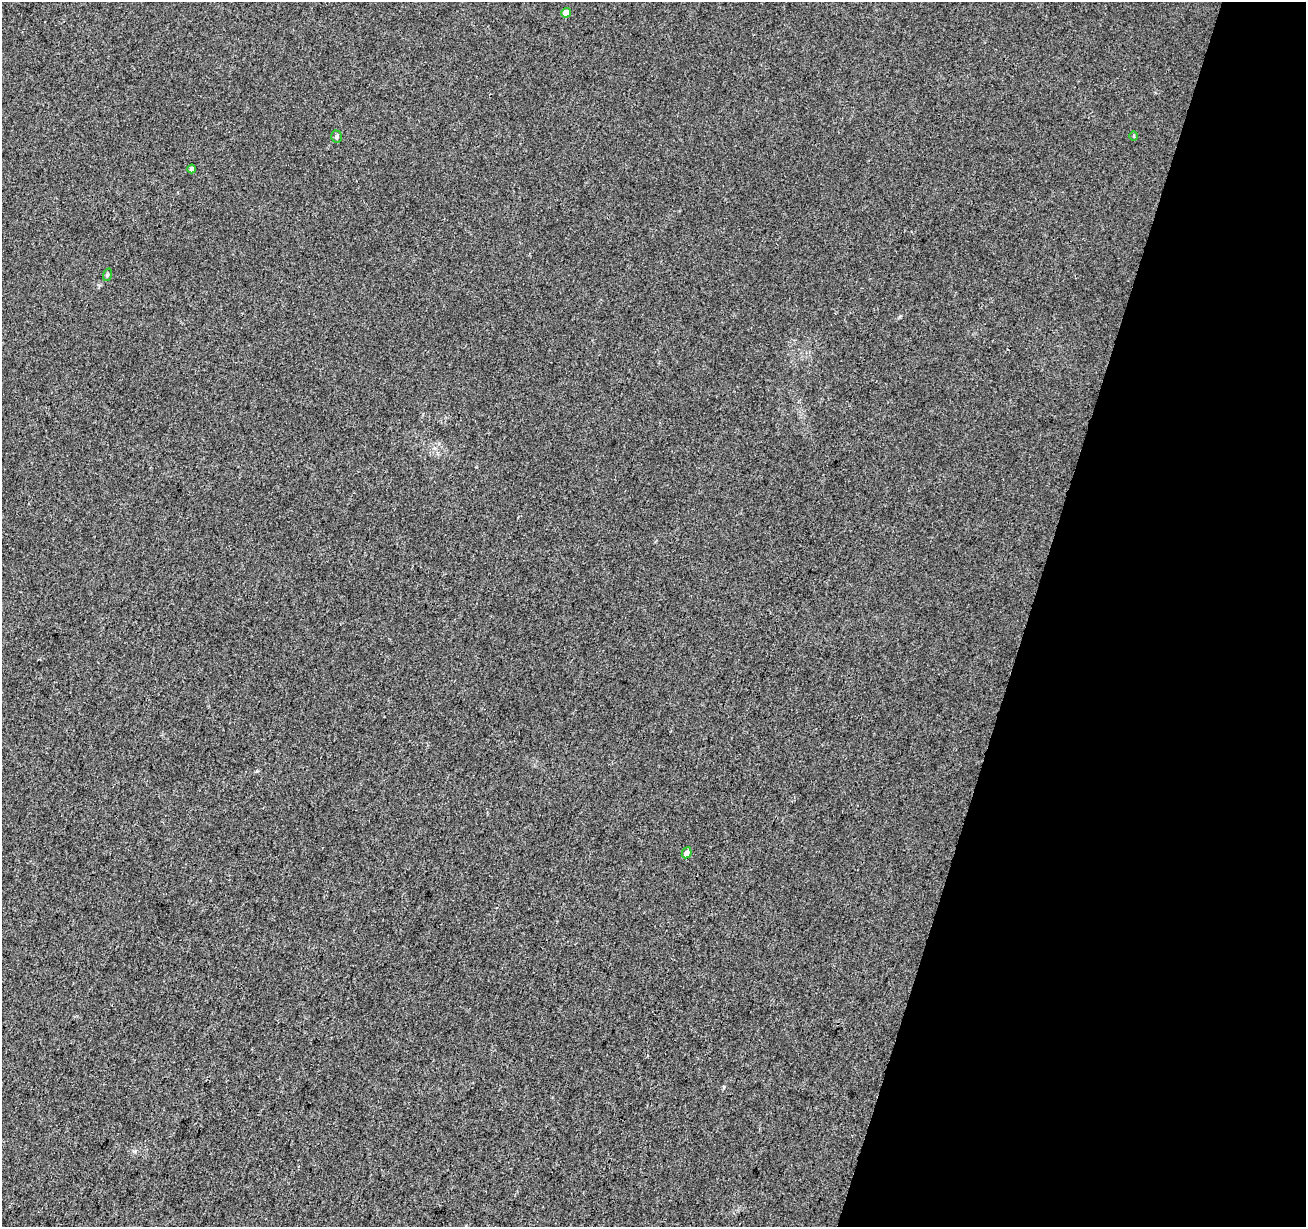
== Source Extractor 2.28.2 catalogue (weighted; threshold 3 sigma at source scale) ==
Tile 8 of 4 x 4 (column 4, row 2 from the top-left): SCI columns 3923-5226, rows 2732-3956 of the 5226 x 5399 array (HDU 1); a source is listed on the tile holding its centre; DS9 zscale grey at full resolution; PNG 1308 x 1229 px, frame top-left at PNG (2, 2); each listed source drawn as its Kron ellipse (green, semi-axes under 4 px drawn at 4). Shown black and unused: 21% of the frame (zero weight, under 3 of 4 exposures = <1% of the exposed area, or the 3 px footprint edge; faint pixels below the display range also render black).
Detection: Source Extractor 2.28.2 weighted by HDU 2 'WHT'; one run over the whole footprint, this tile lists its part. Background 0.00786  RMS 0.0036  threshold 0.0164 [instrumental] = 3 sigma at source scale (4.5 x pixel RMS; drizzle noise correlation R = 1.50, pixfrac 1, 0.0396/0.0396 arcsec/px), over >= 5 px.
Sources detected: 6; all 6 listed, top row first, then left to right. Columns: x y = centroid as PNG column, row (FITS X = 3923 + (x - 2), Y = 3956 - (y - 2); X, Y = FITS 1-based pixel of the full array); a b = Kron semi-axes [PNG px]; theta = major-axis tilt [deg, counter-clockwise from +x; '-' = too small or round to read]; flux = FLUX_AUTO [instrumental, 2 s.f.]
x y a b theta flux
566 13 5 4 - 4.1
1134 136 4 3 - 0.48
337 137 6 5 - 0.68
191 169 4 3 - 1.3
107 275 6 4 71 0.48
687 853 5 4 - 1.8